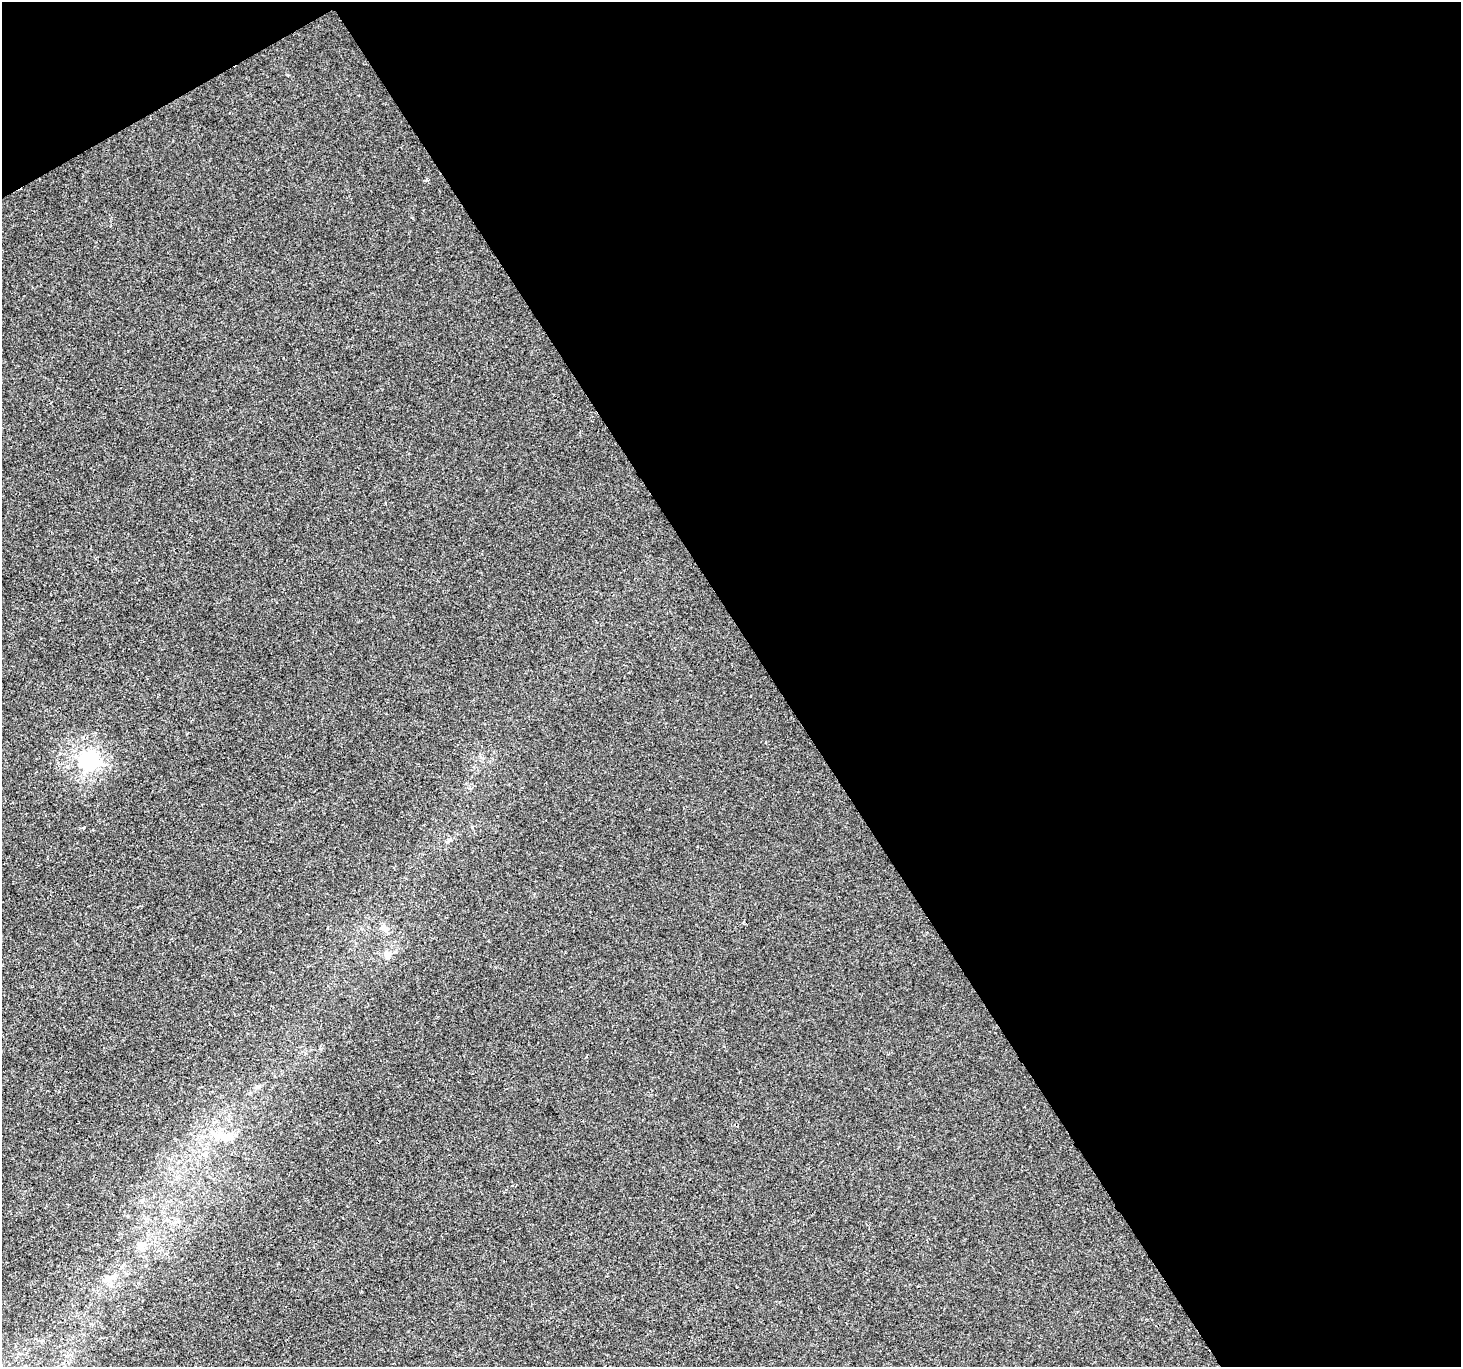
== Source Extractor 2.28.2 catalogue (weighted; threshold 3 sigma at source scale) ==
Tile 2 of 2 x 2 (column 2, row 1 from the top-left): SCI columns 1462-2920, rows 1449-2813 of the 2920 x 2877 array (HDU 1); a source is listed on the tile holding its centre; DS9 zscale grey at full resolution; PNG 1463 x 1369 px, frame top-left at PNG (2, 2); no overlay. Shown black and unused: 49% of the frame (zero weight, under 2 of 3 exposures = <1% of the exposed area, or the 3 px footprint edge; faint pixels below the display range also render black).
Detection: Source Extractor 2.28.2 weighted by HDU 2 'WHT'; one run over the whole footprint, this tile lists its part. Background -5.58e-05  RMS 0.004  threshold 0.0181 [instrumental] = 3 sigma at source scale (4.5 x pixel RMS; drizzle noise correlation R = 1.50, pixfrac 1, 0.0396/0.0396 arcsec/px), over >= 5 px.
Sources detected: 7; all 7 listed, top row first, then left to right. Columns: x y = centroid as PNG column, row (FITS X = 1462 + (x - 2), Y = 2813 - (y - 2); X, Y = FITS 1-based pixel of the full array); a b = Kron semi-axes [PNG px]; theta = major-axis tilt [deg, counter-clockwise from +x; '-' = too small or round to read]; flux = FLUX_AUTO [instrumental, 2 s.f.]
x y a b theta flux
88 760 7 6 - 150
83 828 4 3 - 0.41
384 928 15 6 -25 1.9
387 955 12 8 -75 2.1
219 1135 22 15 2 9
141 1244 13 10 -19 3
107 1279 12 9 59 3